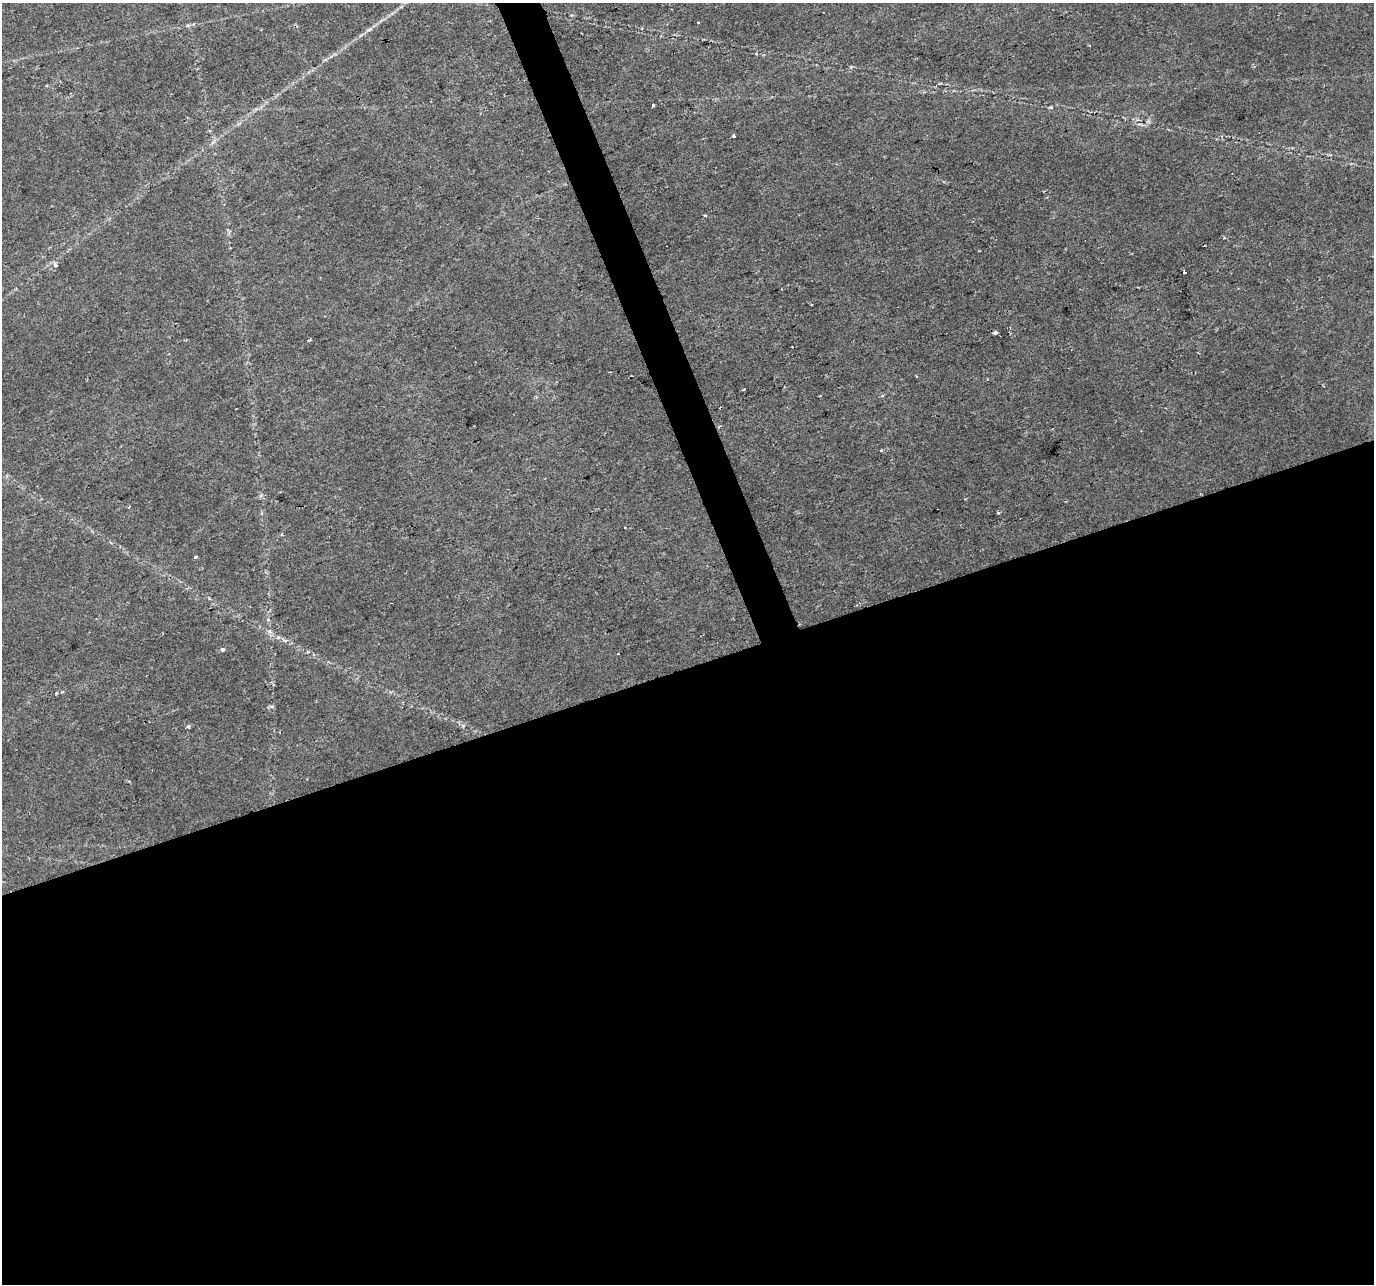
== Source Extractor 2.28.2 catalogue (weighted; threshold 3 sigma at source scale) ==
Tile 15 of 4 x 4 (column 3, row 4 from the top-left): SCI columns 2748-4119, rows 129-1410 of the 5492 x 5329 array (HDU 1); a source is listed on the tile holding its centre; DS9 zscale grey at full resolution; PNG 1376 x 1286 px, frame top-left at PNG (2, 3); no overlay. Shown black and unused: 50% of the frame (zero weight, under 2 of 3 exposures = <1% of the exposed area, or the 3 px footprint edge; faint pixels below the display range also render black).
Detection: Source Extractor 2.28.2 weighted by HDU 2 'WHT'; one run over the whole footprint, this tile lists its part. Background 0.0273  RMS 0.0036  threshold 0.0163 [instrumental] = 3 sigma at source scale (4.5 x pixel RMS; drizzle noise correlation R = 1.50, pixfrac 1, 0.0396/0.0396 arcsec/px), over >= 5 px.
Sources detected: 16; all 16 listed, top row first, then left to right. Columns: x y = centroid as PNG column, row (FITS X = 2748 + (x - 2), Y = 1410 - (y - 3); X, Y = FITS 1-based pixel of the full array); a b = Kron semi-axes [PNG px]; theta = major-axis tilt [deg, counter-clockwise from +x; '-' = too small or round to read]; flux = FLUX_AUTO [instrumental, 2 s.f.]
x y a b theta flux
698 22 3 2 - 0.28
653 105 3 3 - 1.3
1051 107 5 4 - 0.46
733 136 4 3 - 0.43
1224 238 3 3 - 1.1
55 265 4 3 - 1.6
1185 272 3 3 - 10
995 332 3 3 - 1.7
744 389 4 2 - 0.25
998 512 3 3 - 1.1
625 527 2 2 - 0.27
282 534 4 3 - 0.38
196 557 3 3 - 5.3
285 640 6 4 18 0.61
222 650 4 3 - 1.5
188 726 5 4 - 0.66